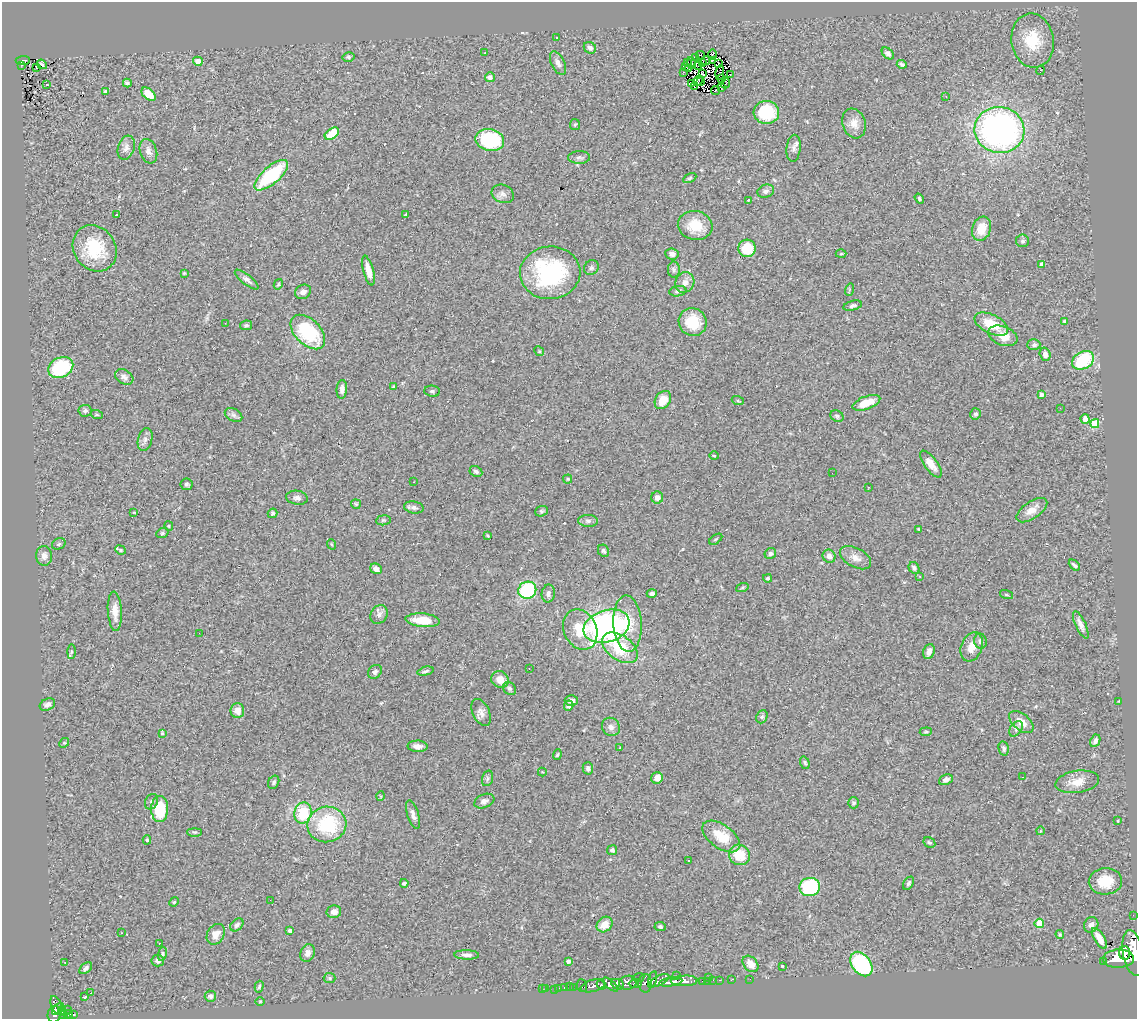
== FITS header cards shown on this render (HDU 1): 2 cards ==
NAXIS1  =                 1135
NAXIS2  =                 1017

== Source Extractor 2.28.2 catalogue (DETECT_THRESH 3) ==
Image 1135 x 1017 px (HDU 1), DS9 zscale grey, 1 PNG px = 1 image px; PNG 1139 x 1021 px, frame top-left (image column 1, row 1017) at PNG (2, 2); each listed source drawn as its Kron ellipse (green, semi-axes under 4 px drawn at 4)
Background 0.696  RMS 0.067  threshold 0.202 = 3 sigma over >= 5 px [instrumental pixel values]
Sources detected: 293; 4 with non-positive FLUX_AUTO (blend fragments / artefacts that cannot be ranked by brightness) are neither listed nor drawn; the other 289 listed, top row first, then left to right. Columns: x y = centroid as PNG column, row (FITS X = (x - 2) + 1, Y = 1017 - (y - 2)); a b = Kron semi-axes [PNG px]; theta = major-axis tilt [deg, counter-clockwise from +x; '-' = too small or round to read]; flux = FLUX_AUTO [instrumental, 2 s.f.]
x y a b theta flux
557 38 3 2 - 4.2
1033 41 27 21 -81 170
590 48 6 5 - 14
485 53 4 2 - 2.7
888 53 7 4 -43 14
700 55 4 2 - 6.3
713 55 5 2 - 2.4
348 57 6 4 12 7.3
695 57 2 2 - 76
713 60 4 2 - 5.2
23 61 7 4 4 95
198 61 5 4 - 37
706 61 5 3 - 3.7
558 63 13 6 -64 23
688 63 3 2 - 3.8
691 63 6 3 -76 5.8
703 63 3 2 - 2.6
719 63 3 2 - 0.52
42 64 5 3 - 7.3
902 64 5 4 - 9.3
22 65 3 2 - 16
686 66 3 2 - 6.7
698 66 4 2 - 3.8
36 67 3 2 - 4.3
689 69 2 2 - 3.7
1041 70 5 3 - 2.4
684 72 2 2 - 2.2
720 72 7 2 80 0.92
702 74 3 2 - 4.9
730 75 3 2 - 8.6
490 77 5 5 - 17
722 79 2 2 - 4.5
698 80 5 3 - 5.2
701 82 3 3 - 2.1
127 83 4 3 - 9.4
692 83 4 2 - 4.2
725 83 5 2 - 3.1
46 85 3 3 - 26
694 87 4 2 - 2.8
721 88 3 2 - 2.1
715 91 4 2 - 5.6
106 92 3 3 - 9.3
149 94 8 5 -40 67
946 96 3 2 - 4.3
766 112 13 11 -3 210
854 123 15 11 -71 42
575 125 5 5 - 6.2
999 130 25 23 -11 1500
332 134 8 5 36 120
490 140 14 11 -12 300
126 148 12 8 72 23
794 148 13 7 84 21
148 151 13 8 -71 25
579 157 11 6 1 13
271 175 21 8 41 350
690 178 7 4 28 6.4
766 191 8 6 20 14
503 194 11 9 -22 22
919 199 5 4 - 7.5
748 200 4 3 - 3.4
117 215 3 3 - 11
406 215 3 3 - 4.2
695 225 17 14 -8 99
981 229 12 9 71 86
1023 241 6 6 - 11
95 248 24 21 -55 220
747 248 9 8 - 120
672 254 7 5 -7 18
841 254 5 3 - 4.3
1042 264 4 3 - 16
591 268 8 7 - 9.8
674 270 8 6 90 10
368 271 15 5 -75 50
184 273 3 3 - 4.3
550 273 30 26 4 530
247 279 14 5 -38 17
685 282 10 9 - 31
278 284 5 4 - 5.2
849 290 6 4 72 5.7
678 291 9 5 8 12
303 292 8 7 - 24
853 306 9 4 13 12
1065 321 4 3 - 8.4
693 322 14 13 - 120
225 323 3 2 - 3.6
991 324 18 9 -27 110
246 325 6 5 - 8.3
308 332 21 12 -45 340
1003 336 15 9 -22 65
1034 345 6 5 - 15
539 351 5 4 - 5.1
1045 354 7 5 -74 24
1083 360 12 8 30 250
61 368 13 10 26 250
124 377 10 7 -31 17
394 387 4 3 - 5.4
342 389 9 5 85 22
432 391 8 5 -7 9.5
1041 394 4 4 - 9.8
663 400 10 7 57 66
738 401 6 4 -19 5.5
866 403 15 6 21 80
1060 408 2 2 - 2.7
85 411 6 6 - 11
976 414 5 5 - 10
97 415 6 4 -19 5.5
233 415 9 6 -27 13
837 416 7 5 -32 8.4
1085 419 5 4 - 40
1095 424 4 4 - 160
145 439 11 7 75 19
714 456 4 3 - 3.8
931 464 16 6 -53 43
476 471 7 5 -25 14
832 473 2 2 - 68
568 479 4 4 - 4.7
414 482 3 2 - 2.8
186 484 6 6 - 9.2
868 487 2 2 - 3.2
297 498 11 7 -9 18
657 498 6 6 - 24
356 504 5 5 - 5.6
414 507 10 6 -11 17
1032 510 18 8 34 46
541 511 6 5 - 8.7
134 512 4 2 - 2.9
272 513 5 4 - 8.6
383 520 7 5 7 6.9
588 521 10 6 -1 14
169 526 4 4 - 4.9
919 529 3 3 - 4.6
162 533 6 4 20 7
488 536 4 2 - 3.1
716 539 7 4 36 5.3
59 544 7 5 23 8.3
331 544 5 3 - 3.8
120 550 5 4 - 6.5
603 551 6 5 - 9.6
770 553 6 5 - 11
44 556 10 8 -82 26
829 556 7 6 - 26
856 558 17 9 -29 36
1074 565 6 4 -44 11
914 568 6 5 - 14
376 569 6 5 - 19
920 577 4 2 - 3.3
768 578 4 4 - 11
742 588 6 4 20 6.1
527 590 9 8 - 350
652 593 5 4 - 10
548 594 9 6 79 19
1006 595 7 3 -19 4.7
115 611 20 7 -87 46
379 614 10 8 56 20
423 620 17 6 -4 96
627 624 28 14 -87 130
1081 625 15 5 -64 26
607 626 24 16 17 1200
580 629 21 16 -65 120
199 633 2 2 - 1.8
980 641 7 6 - 15
972 647 15 10 69 47
620 648 20 12 -36 180
71 651 7 4 90 6.9
929 651 7 5 70 23
529 669 2 2 - 3.6
426 671 8 4 13 8.7
375 672 8 6 45 13
500 679 9 8 - 51
509 688 7 6 - 10
571 700 6 5 - 20
1119 701 3 2 - 4.1
47 704 8 5 24 16
569 706 5 4 - 14
237 710 7 7 - 35
481 712 14 8 -65 25
762 717 7 5 67 8.9
1021 722 14 8 -39 47
611 727 9 8 - 22
1016 729 9 5 55 14
926 732 6 4 7 5.6
162 733 3 3 - 4.9
1095 741 6 5 - 15
64 743 5 4 - 5.7
418 746 10 5 -2 23
620 748 3 2 - 6.9
1004 748 7 5 -78 11
557 755 5 3 - 5.6
805 763 6 4 -71 7.5
588 768 6 5 - 13
542 772 4 3 - 3.3
1022 777 3 2 - 15
488 778 8 5 74 10
657 778 6 5 - 30
946 780 7 5 24 16
274 782 7 5 61 9.7
1077 782 22 11 9 58
381 796 5 3 - 4.1
484 801 10 6 23 21
152 802 8 6 61 12
854 803 5 5 - 9.3
160 809 13 8 90 180
303 813 10 8 78 170
413 815 15 5 -72 23
1118 821 4 2 - 2.8
327 824 19 18 - 300
1040 831 4 3 - 3.1
194 832 7 3 -1 5.9
721 836 22 11 -35 120
147 840 4 4 - 5.9
929 842 6 5 - 7.6
612 850 5 4 - 11
739 855 11 10 - 97
688 861 3 2 - 15
1105 881 16 13 4 96
404 883 4 3 - 7.9
909 883 7 4 58 8.9
810 887 10 9 - 350
270 900 2 2 - 2.7
174 902 5 4 - 4.9
334 912 7 6 - 28
1133 915 3 2 - 3.7
1039 923 4 4 - 120
605 924 8 7 - 57
237 925 7 5 45 12
1091 925 8 7 - 18
660 927 5 4 - 6.8
290 931 4 3 - 12
121 933 2 2 - 2.5
216 934 11 8 60 34
1060 934 4 3 - 5.3
1099 938 12 5 -59 51
160 943 3 2 - 3.9
308 953 9 7 70 20
1125 953 7 5 -83 910
1133 953 23 10 -79 3500
162 954 7 4 77 7
467 955 12 4 -2 17
1118 959 15 9 2 3000
158 961 6 6 - 16
569 961 4 3 - 10
65 962 2 2 - 2.5
1104 962 3 3 - 43
750 964 9 6 -49 48
861 964 14 9 -52 460
782 966 3 3 - 7
86 968 7 4 40 12
677 975 3 2 - 18
709 977 3 2 - 52
330 978 6 5 - 7.4
638 978 6 3 11 100
652 979 8 4 75 270
750 979 2 2 - 7
659 980 11 4 26 310
713 980 2 2 - 9.6
720 980 3 2 - 14
731 980 3 2 - 8.6
684 981 13 5 2 1100
702 981 3 2 - 11
707 981 3 2 - 8
671 982 12 4 8 800
628 983 9 7 9 780
645 983 9 6 -87 290
618 984 7 5 -24 660
635 984 6 4 1 250
601 985 5 3 - 370
610 985 9 4 -39 650
569 986 2 2 - 7.8
582 986 6 5 - 190
593 986 13 6 16 540
259 987 6 4 74 6.9
559 988 2 2 - 3.9
564 988 3 3 - 29
573 988 4 3 - 97
542 989 2 2 - 7.8
546 989 3 2 - 4.4
554 989 2 2 - 8.9
91 993 3 2 - 6.1
210 996 5 5 - 11
84 997 3 2 - 7
260 1001 5 3 - 3.7
56 1005 9 5 -68 290
58 1009 7 3 47 320
68 1010 3 2 - 6.5
62 1011 5 3 - 44
54 1014 8 6 77 340
73 1014 3 3 - 58
63 1015 4 3 - 89
68 1015 5 3 - 85
At the frame edge (FLAGS 8, measured only in part): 1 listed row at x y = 1133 953
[4 non-positive-flux detections neither listed nor drawn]